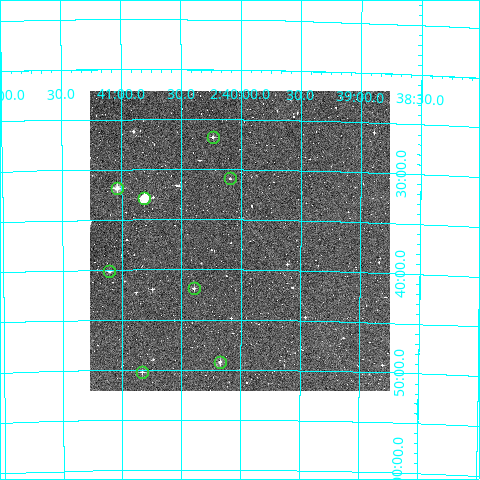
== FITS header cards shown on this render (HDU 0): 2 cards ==
NAXIS1  =                  300
NAXIS2  =                  300

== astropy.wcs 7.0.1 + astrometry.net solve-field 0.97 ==
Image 300 x 300 px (HDU 0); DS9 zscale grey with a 90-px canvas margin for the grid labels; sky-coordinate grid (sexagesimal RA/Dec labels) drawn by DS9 from the SOLVED WCS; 8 Tycho-2 reference stars matched to detected sources circled (green)
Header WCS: RA---TAN/DEC--TAN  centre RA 02:40:00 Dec -37:37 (40.00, -37.62 deg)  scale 6 arcsec/px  FOV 30.0' x 30.0'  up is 0 deg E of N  parity normal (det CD < 0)
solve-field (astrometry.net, Tycho-2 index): VERIFIED the header's WCS against the Tycho-2 star catalogue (verified at 2 index scales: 7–8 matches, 0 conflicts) and refined it, rather than solving blind
Solved WCS: RA---TAN-SIP/DEC--TAN-SIP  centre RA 02:40:01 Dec -37:37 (40.00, -37.62 deg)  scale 5.98 arcsec/px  FOV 29.9' x 30.0'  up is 0 deg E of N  parity normal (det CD < 0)
The solver's refit moves the header's centre by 2.6 arcsec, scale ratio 0.9968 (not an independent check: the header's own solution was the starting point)
Tycho-2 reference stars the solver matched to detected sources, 8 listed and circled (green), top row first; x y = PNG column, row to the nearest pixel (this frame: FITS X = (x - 90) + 1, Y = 300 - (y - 91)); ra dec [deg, ICRS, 3 dp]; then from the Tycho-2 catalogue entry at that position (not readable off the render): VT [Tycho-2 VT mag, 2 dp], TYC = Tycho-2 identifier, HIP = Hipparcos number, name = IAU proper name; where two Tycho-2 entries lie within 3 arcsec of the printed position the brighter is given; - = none
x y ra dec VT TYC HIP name
213 137 40.059 -37.446 12.08 7017-22-1 - -
230 178 40.023 -37.515 12.22 7559-1069-1 - -
117 188 40.259 -37.531 10.19 7559-1066-1 - -
144 198 40.202 -37.548 9.30 7559-1055-1 12498 -
109 271 40.276 -37.669 11.67 7559-531-1 - -
194 288 40.099 -37.698 11.93 7559-549-1 - -
220 362 40.044 -37.820 11.15 7559-411-1 - -
142 372 40.208 -37.837 12.76 7559-584-1 - -